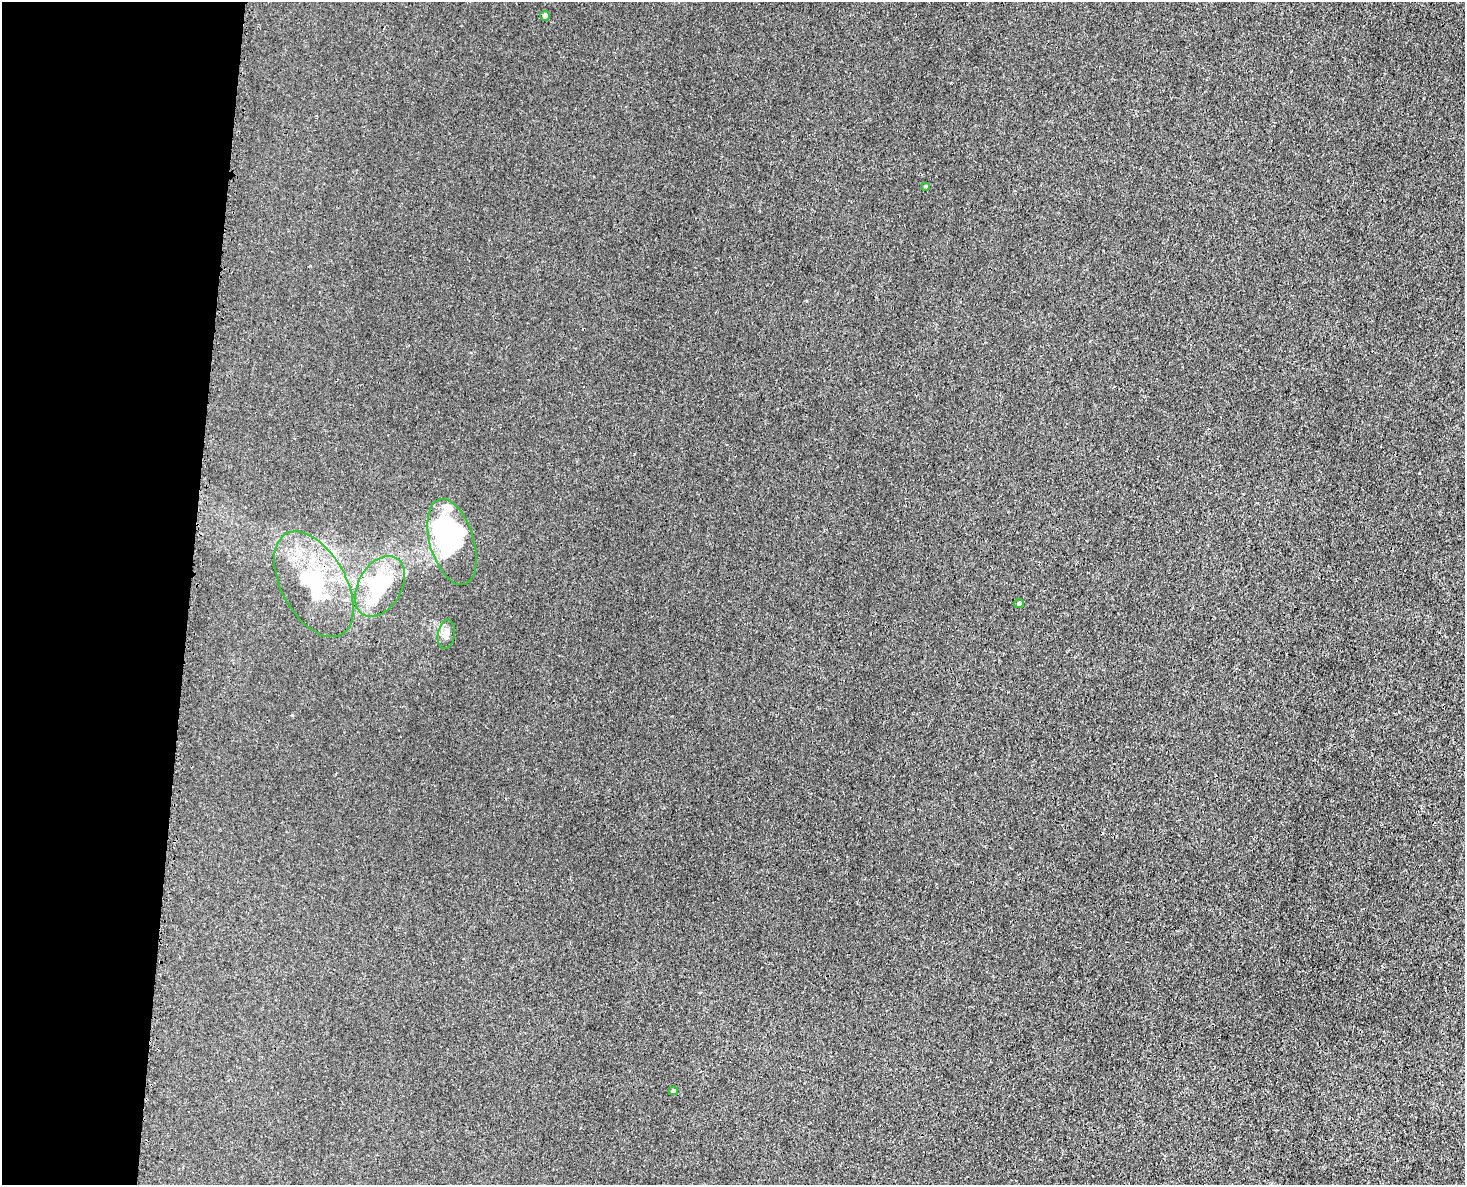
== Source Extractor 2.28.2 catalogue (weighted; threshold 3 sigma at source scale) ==
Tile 4 of 3 x 4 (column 1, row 2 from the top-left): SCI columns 298-1760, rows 2424-3606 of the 4872 x 4844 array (HDU 1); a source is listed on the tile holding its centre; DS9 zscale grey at full resolution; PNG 1467 x 1187 px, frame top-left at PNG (2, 2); each listed source drawn as its Kron ellipse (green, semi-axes under 4 px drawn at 4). Shown black and unused: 13% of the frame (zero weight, under 3 of 4 exposures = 7% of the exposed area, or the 3 px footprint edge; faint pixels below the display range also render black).
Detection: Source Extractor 2.28.2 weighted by HDU 2 'WHT'; one run over the whole footprint, this tile lists its part. Background 0.00847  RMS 0.0023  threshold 0.0102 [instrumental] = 3 sigma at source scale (4.5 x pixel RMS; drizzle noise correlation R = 1.50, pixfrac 1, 0.05/0.05 arcsec/px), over >= 5 px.
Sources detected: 10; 1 inside a brighter object's white glare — neither listed nor drawn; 1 inside a brighter listed object's ellipse — not listed separately; the other 8 listed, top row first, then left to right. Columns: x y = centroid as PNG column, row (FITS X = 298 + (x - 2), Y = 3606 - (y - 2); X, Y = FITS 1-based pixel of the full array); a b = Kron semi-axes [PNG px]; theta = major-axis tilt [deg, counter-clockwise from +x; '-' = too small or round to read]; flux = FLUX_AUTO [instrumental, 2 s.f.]
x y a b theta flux
545 16 5 4 - 0.69
925 186 3 3 - 0.24
452 542 44 22 -74 35
314 584 58 32 -61 18
380 586 33 21 59 20
1019 604 5 4 - 0.62
446 634 15 8 81 1.4
673 1091 4 3 - 0.36